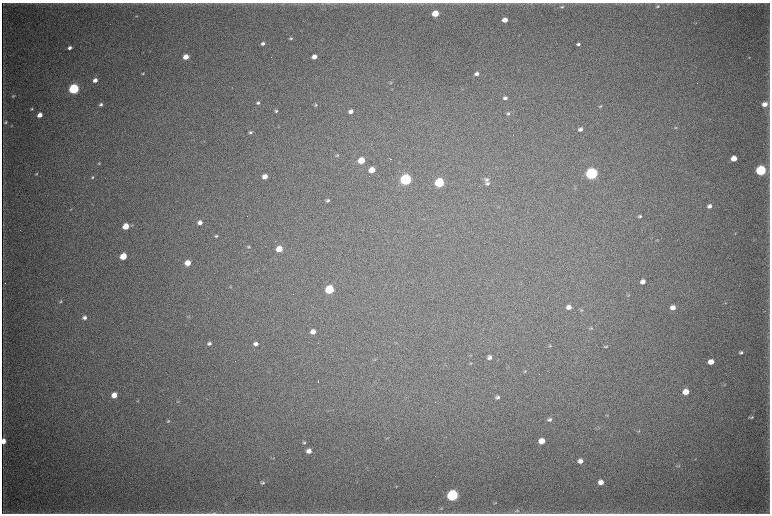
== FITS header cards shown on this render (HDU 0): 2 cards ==
NAXIS1  =                 1536 / length of data axis 1
NAXIS2  =                 1023 / length of data axis 2

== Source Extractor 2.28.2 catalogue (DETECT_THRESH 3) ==
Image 1536 x 1023 px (HDU 0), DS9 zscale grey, zoomed out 1/2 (1 PNG px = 2 x 2 image px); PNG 772 x 516 px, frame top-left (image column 1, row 1022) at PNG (2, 3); no overlay
Background 3950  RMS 35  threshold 106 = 3 sigma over >= 5 px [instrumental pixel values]
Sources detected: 126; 5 cannot appear on this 1/2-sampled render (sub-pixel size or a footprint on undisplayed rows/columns) and are not listed; the other 121 listed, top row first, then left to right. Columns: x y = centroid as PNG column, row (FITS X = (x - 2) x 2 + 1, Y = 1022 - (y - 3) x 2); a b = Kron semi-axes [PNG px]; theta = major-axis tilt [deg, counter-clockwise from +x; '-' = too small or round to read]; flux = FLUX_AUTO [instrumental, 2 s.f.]
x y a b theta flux
326 3 6 2 5 7.2e+03
749 3 4 2 - 4.5e+03
658 6 5 4 - 1.3e+04
562 7 7 5 14 1.6e+04
435 14 5 4 - 1.7e+05
136 16 3 2 - 4.5e+03
505 20 4 4 - 6.6e+04
291 38 5 3 - 1.0e+04
263 43 4 4 - 2.1e+04
578 44 5 4 - 1.8e+04
70 48 4 3 - 2.4e+04
186 57 4 4 - 8.2e+04
314 57 4 4 - 5.9e+04
749 57 4 2 - 5.3e+03
143 73 4 3 - 7.3e+03
477 74 5 4 - 2.8e+04
95 80 4 3 - 4.2e+04
391 83 4 4 - 6.5e+03
74 89 5 4 - 1.2e+06
13 96 4 3 - 8.0e+03
505 98 5 4 - 2.0e+04
258 103 5 4 - 1.4e+04
101 104 4 3 - 1.7e+04
765 104 5 4 - 5.5e+04
316 105 4 3 - 8.2e+03
600 106 5 3 - 8.7e+03
31 109 3 3 - 8.6e+03
276 111 5 4 - 1.4e+04
351 111 5 4 - 3.8e+04
508 114 5 4 - 1.3e+04
40 115 4 3 - 5.7e+04
5 122 5 4 - 1.2e+04
12 126 4 2 - 4.3e+03
279 127 3 3 - 4.7e+03
675 128 5 4 - 9.1e+03
580 129 5 4 - 2.6e+04
250 132 5 3 - 1.3e+04
204 141 3 3 - 3.9e+03
337 155 5 4 - 1.0e+04
734 158 5 4 - 1.0e+05
390 159 4 1 - 5.2e+03
361 160 5 4 - 1.7e+05
99 163 4 3 - 6.0e+03
372 170 5 4 - 1.1e+05
761 170 5 5 - 1.0e+06
591 173 5 5 - 1.9e+06
37 174 4 3 - 8.0e+03
265 176 5 4 - 6.2e+04
92 177 4 3 - 9.6e+03
406 179 5 5 - 1.6e+06
486 180 6 5 - 1.9e+04
439 183 5 5 - 7.0e+05
487 183 5 4 - 1.5e+04
575 188 4 3 - 5.3e+03
328 200 5 4 - 1.6e+04
709 206 6 5 - 3.3e+04
71 209 4 2 - 5.0e+03
640 216 5 3 - 1.3e+04
200 223 4 4 - 3.6e+04
3 225 4 2 - 5.0e+03
132 225 5 3 - 7.1e+03
126 226 5 4 - 1.4e+05
735 234 3 2 - 3.9e+03
216 236 5 4 - 1.2e+04
248 247 4 4 - 9.7e+03
279 249 5 4 - 1.3e+05
123 256 5 4 - 1.8e+05
188 263 5 4 - 8.7e+04
643 282 5 4 - 3.9e+04
230 287 5 3 - 6.2e+03
329 289 5 5 - 5.0e+05
628 295 5 3 - 7.5e+03
60 301 5 4 - 1.0e+04
725 303 4 3 - 5.1e+03
569 307 5 4 - 4.2e+04
673 307 5 4 - 5.2e+04
581 310 5 3 - 8.9e+03
189 316 4 3 - 6.6e+03
84 318 5 5 - 2.4e+04
591 328 5 3 - 8.5e+03
313 332 5 4 - 5.8e+04
209 343 4 4 - 2.0e+04
256 344 5 4 - 2.9e+04
550 346 5 3 - 7.7e+03
606 347 6 3 16 1.1e+04
741 352 5 4 - 1.5e+04
471 355 3 2 - 3.7e+03
489 358 5 4 - 2.5e+04
375 359 4 3 - 6.0e+03
711 362 5 4 - 8.0e+04
470 363 4 3 - 6.8e+03
525 371 6 3 38 8.5e+03
318 381 2 1 - 5.0e+03
724 385 5 2 - 5.3e+03
686 392 5 5 - 9.8e+04
114 395 5 4 - 7.1e+04
497 397 4 4 - 2.0e+04
137 401 4 3 - 5.4e+03
178 401 4 3 - 6.1e+03
607 416 4 2 - 5.1e+03
751 417 5 3 - 1.1e+04
550 419 6 5 - 2.1e+04
168 421 6 4 22 1.2e+04
599 428 3 3 - 4.7e+03
638 431 6 3 19 9.3e+03
3 441 5 3 - 6.6e+04
542 441 5 4 - 1.0e+05
304 443 5 4 - 1.1e+04
309 451 5 5 - 4.6e+04
273 458 5 3 - 7.3e+03
695 459 3 2 - 3.4e+03
580 461 5 4 - 4.0e+04
678 466 7 4 9 1.1e+04
601 482 5 4 - 5.2e+04
262 483 6 4 8 1.4e+04
396 486 4 3 - 4.5e+03
452 495 6 5 - 1.6e+06
495 503 5 3 - 6.6e+03
441 508 5 3 - 7.9e+03
517 510 7 5 19 1.7e+04
214 513 9 3 1 1.7e+04
At the frame edge (FLAGS 8, measured only in part): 2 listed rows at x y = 3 441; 214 513
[5 sub-pixel or undisplayed-footprint detections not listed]